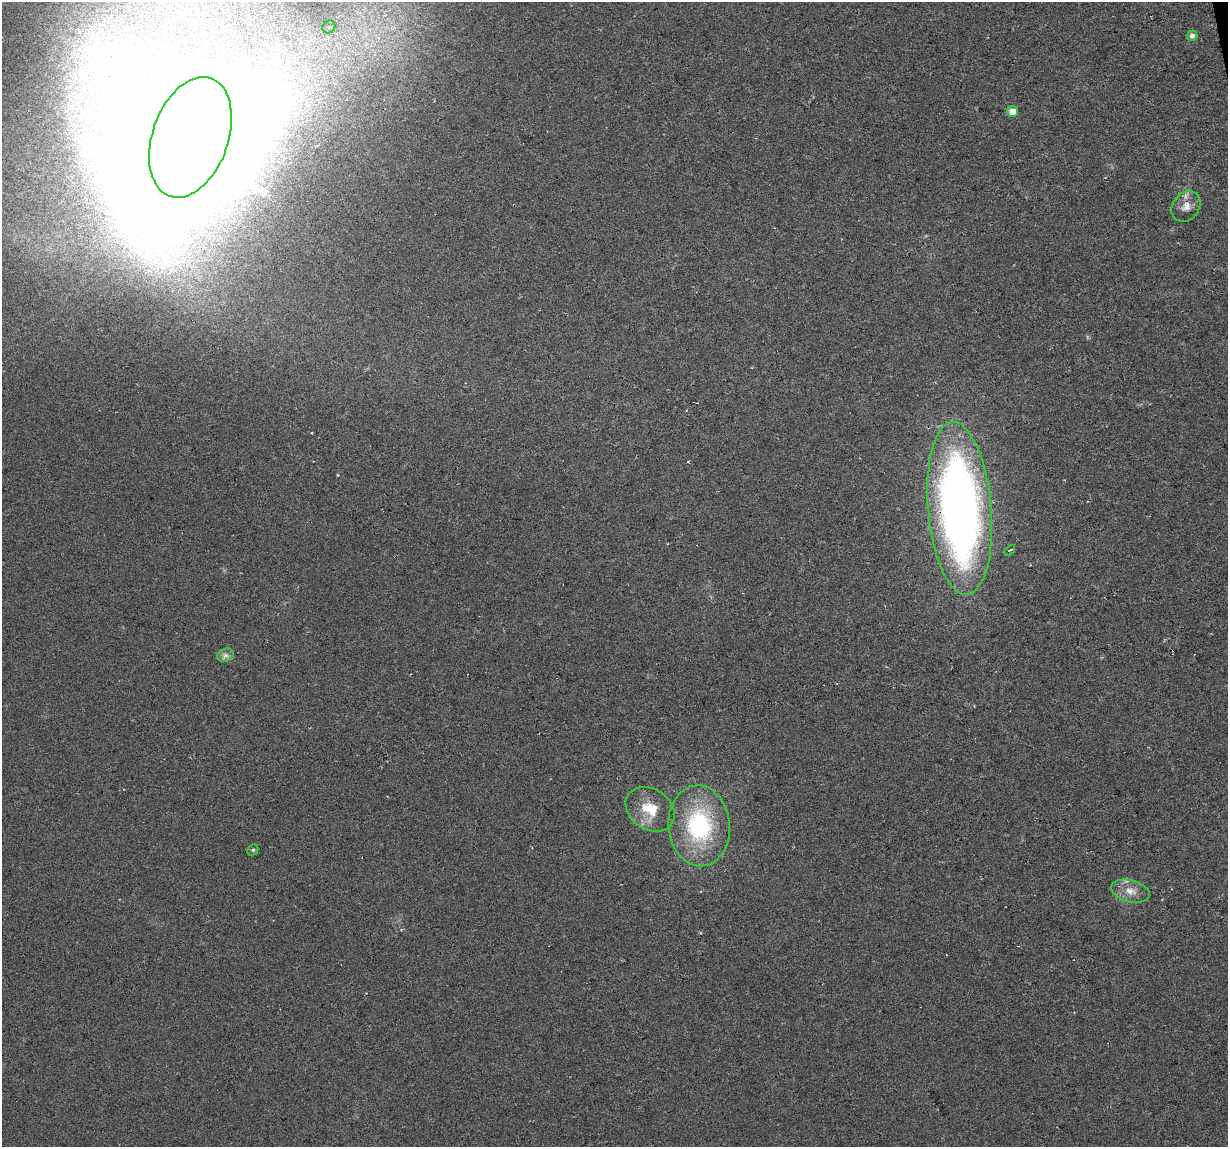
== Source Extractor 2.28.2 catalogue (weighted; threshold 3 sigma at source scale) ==
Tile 10 of 4 x 4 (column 2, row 3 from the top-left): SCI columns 1227-2452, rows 1172-2316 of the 4904 x 4682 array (HDU 1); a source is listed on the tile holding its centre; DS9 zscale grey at full resolution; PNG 1230 x 1149 px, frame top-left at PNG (2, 2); each listed source drawn as its Kron ellipse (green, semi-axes under 4 px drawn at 4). Shown black and unused: <1% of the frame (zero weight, under 3 of 6 exposures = <1% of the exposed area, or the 3 px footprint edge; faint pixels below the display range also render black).
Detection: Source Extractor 2.28.2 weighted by HDU 2 'WHT'; one run over the whole footprint, this tile lists its part. Background -0.0061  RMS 0.0036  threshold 0.0149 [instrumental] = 3 sigma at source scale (4.09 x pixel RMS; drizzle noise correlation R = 1.36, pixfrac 0.8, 0.0396/0.0396 arcsec/px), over >= 5 px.
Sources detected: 14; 1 too faint to see at this stretch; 1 inside a brighter object's white glare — neither listed nor drawn; the other 12 listed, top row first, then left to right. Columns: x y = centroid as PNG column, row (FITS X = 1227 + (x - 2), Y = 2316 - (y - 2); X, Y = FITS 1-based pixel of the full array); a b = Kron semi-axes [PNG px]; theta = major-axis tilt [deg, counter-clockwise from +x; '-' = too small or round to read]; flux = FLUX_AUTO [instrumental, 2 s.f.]
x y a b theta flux
329 27 7 6 - 0.95
1192 36 5 5 - 1.4
1013 112 5 5 - 5.9
190 137 62 38 71 3800
1186 206 16 13 52 3.6
960 508 87 31 -85 240
1009 550 6 3 37 0.58
225 655 8 6 20 1.4
650 809 26 20 -34 10
699 826 40 31 -85 40
253 850 6 5 - 0.49
1130 891 20 10 -14 4.1
Overlapping masked pixels (flux is a lower limit): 1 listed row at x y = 960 508